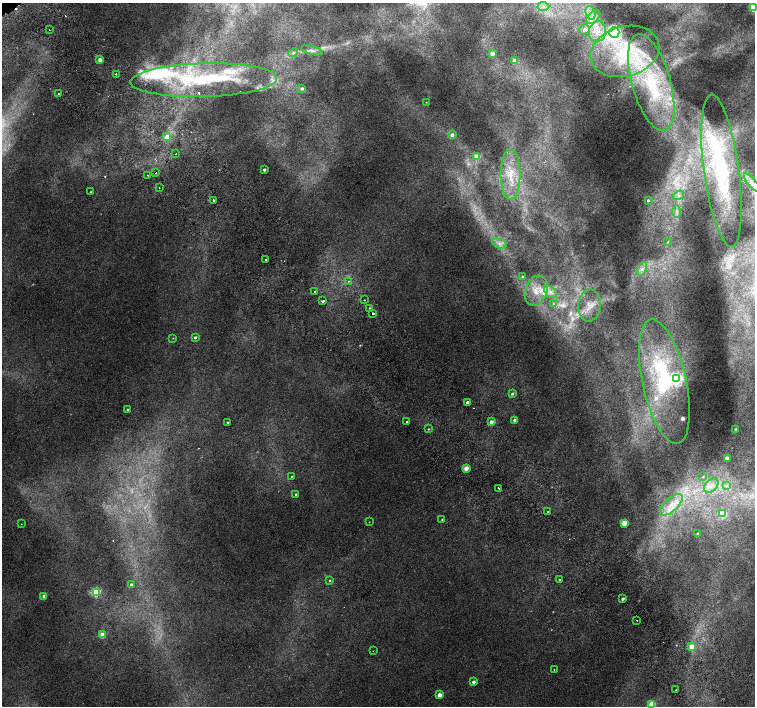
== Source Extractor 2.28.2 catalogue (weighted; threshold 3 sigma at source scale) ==
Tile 6 of 4 x 4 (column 2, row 2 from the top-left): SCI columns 1557-3062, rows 3080-4486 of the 6118 x 6093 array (HDU 1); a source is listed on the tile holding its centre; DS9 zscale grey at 2 x 2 block average (1 PNG px = mean of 2 x 2 image px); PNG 757 x 708 px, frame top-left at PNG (2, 3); each listed source drawn as its Kron ellipse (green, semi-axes under 4 px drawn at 4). Shown black and unused: <1% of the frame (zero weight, under 2 of 3 exposures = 3% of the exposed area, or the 3 px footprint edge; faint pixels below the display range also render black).
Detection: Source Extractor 2.28.2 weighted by HDU 2 'WHT'; one run over the whole footprint, this tile lists its part. Background 0.00991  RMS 0.0058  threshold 0.0261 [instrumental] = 3 sigma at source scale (4.5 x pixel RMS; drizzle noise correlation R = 1.50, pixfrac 1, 0.0396/0.0396 arcsec/px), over >= 5 px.
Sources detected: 117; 1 too faint to see at this stretch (2 x 2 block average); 2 inside a brighter object's white glare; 6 cosmic-ray / hot-pixel residue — neither listed nor drawn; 13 inside a brighter listed object's ellipse — not listed separately; the other 95 listed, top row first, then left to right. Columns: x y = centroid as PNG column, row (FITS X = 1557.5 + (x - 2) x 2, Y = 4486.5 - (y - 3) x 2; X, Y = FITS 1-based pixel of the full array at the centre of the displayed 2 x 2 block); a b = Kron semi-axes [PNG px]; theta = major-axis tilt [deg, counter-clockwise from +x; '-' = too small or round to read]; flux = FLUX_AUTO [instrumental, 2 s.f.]
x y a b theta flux
543 6 6 3 -3 4
753 7 3 3 - 92
590 13 7 5 -72 7.8
593 17 8 5 41 9.3
584 29 5 5 - 6.6
49 30 2 2 - 0.84
597 32 10 8 74 19
614 32 5 5 - 350
312 50 11 3 -14 4.8
625 51 35 25 15 120
293 53 5 3 - 2.2
492 54 3 3 - 11
100 60 2 2 - 12
514 61 3 3 - 13
116 74 2 2 - 3.2
204 80 73 17 2 140
651 82 50 19 -74 140
302 88 3 3 - 3
58 93 2 2 - 3.1
426 102 2 2 - 0.59
452 135 3 3 - 6.7
167 137 3 3 - 15
176 154 2 2 - 3.1
477 156 3 3 - 22
264 170 2 2 - 3.2
721 171 77 17 -82 120
156 173 2 2 - 1.2
510 174 25 10 90 31
148 175 2 2 - 3.2
752 182 11 3 -50 6.6
159 188 2 2 - 0.74
91 192 2 2 - 1.3
679 195 6 4 34 4
214 200 2 2 - 9
648 200 3 3 - 3
677 212 6 2 -90 3.3
668 242 4 3 - 1.6
499 243 7 4 -23 6.1
266 259 2 2 - 7.4
642 269 7 3 71 4.2
522 277 3 3 - 2.4
348 281 2 2 - 0.98
536 291 15 11 69 21
314 292 2 2 - 1.2
551 292 7 4 -42 6.6
364 300 2 2 - 2.1
323 301 2 2 - 7.1
553 304 3 2 - 1
589 305 16 11 83 20
370 308 2 2 - 5
373 313 2 2 - 6.4
195 337 3 2 - 2.7
173 338 2 2 - 0.64
677 379 4 4 - 280
664 382 63 22 -77 120
512 394 3 3 - 2.6
468 403 2 2 - 8.8
127 410 2 2 - 1.8
515 420 2 2 - 7.8
407 422 2 2 - 5
491 422 2 2 - 6.2
227 423 2 2 - 1.7
428 429 3 2 - 0.97
735 429 3 2 - 2.3
727 458 2 2 - 15
466 468 3 2 - 24
291 476 2 2 - 1.1
703 477 4 2 - 1
711 486 8 5 46 9
726 486 4 3 - 2.6
498 488 2 2 - 3.9
296 494 3 2 - 1.6
671 505 14 6 43 16
548 511 2 2 - 0.94
723 514 3 3 - 59
442 520 3 2 - 0.99
369 522 2 2 - 0.97
624 523 3 3 - 32
21 524 2 2 - 0.51
698 533 2 2 - 2.2
330 580 3 3 - 1.3
559 580 2 2 - 4.4
131 585 2 2 - 2.9
96 592 3 3 - 120
44 596 2 2 - 9.5
623 599 3 2 - 3.2
637 620 2 2 - 4.3
102 635 3 3 - 33
692 646 3 3 - 18
373 651 2 2 - 0.49
554 669 2 2 - 0.59
473 682 3 2 - 5.6
676 690 2 2 - 5.4
439 695 2 2 - 14
652 704 3 3 - 37
Isophote crosses this tile's border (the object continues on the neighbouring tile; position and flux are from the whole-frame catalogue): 3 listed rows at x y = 753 7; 752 182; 652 704
Diffuse or blended objects may show on this block-average render without a row.